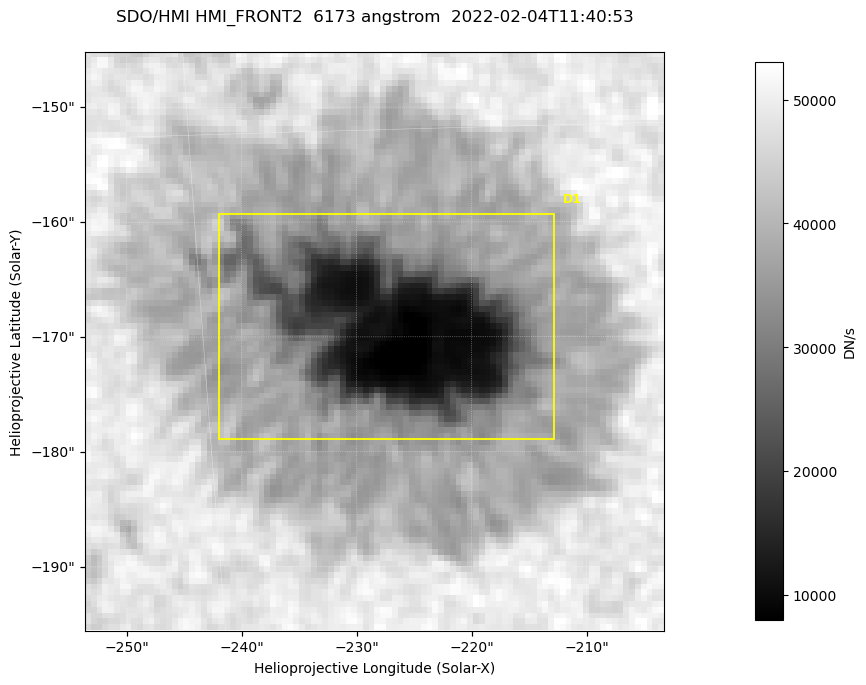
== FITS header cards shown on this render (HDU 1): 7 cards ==
TELESCOP= 'SDO/HMI '           / Telescope
INSTRUME= 'HMI_FRONT2'         / For HMI: HMI_SIDE1, HMI_FRONT2, or HMI_COMBINED
WAVELNTH=                6173. / [angstrom] Wavelength
DATE-OBS= '2022-02-04T11:40:53.500' / [ISO] Observation date {DATE__OBS}
CTYPE1  = 'HPLN-TAN'           / CTYPE1: HPLN
CTYPE2  = 'HPLT-TAN'           / CTYPE2: HPLT
BUNIT   = 'DN/s    '           / Physical Units

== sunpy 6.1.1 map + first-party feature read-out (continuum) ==
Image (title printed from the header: SDO/HMI HMI_FRONT2  6173 angstrom  2022-02-04T11:40:53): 100 x 100 px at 0.504 arcsec/px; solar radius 973 arcsec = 1931 px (partial field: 0.1% of the solar disc is inside the frame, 100% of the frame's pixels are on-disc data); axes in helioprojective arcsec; data unit DN/s (BUNIT, on the colour bar)
Orientation: roll -0.0702 deg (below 1 deg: not rotated)
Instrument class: CONTINUUM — white-light / continuum photospheric image (CONTENT/OBS_TYPE)
Dark features (sunspots / pores): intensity divided by the frame's on-disc median (partial field: no limb-darkening profile); reference = the frame's on-disc median (the 8%-of-disc-diameter window exceeds this field); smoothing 3 px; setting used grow <= 0.8, no closing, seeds <= 0.8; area >= 9 px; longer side >= 3 px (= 1.5 arcsec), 3 px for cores <= 0.7; partial field; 1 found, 1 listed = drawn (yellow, D1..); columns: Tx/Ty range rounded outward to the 2 arcsec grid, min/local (2 s.f., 1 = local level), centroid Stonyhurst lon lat
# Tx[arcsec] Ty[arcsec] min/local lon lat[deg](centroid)
D1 -242..-212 -180..-158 0.16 -14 -16